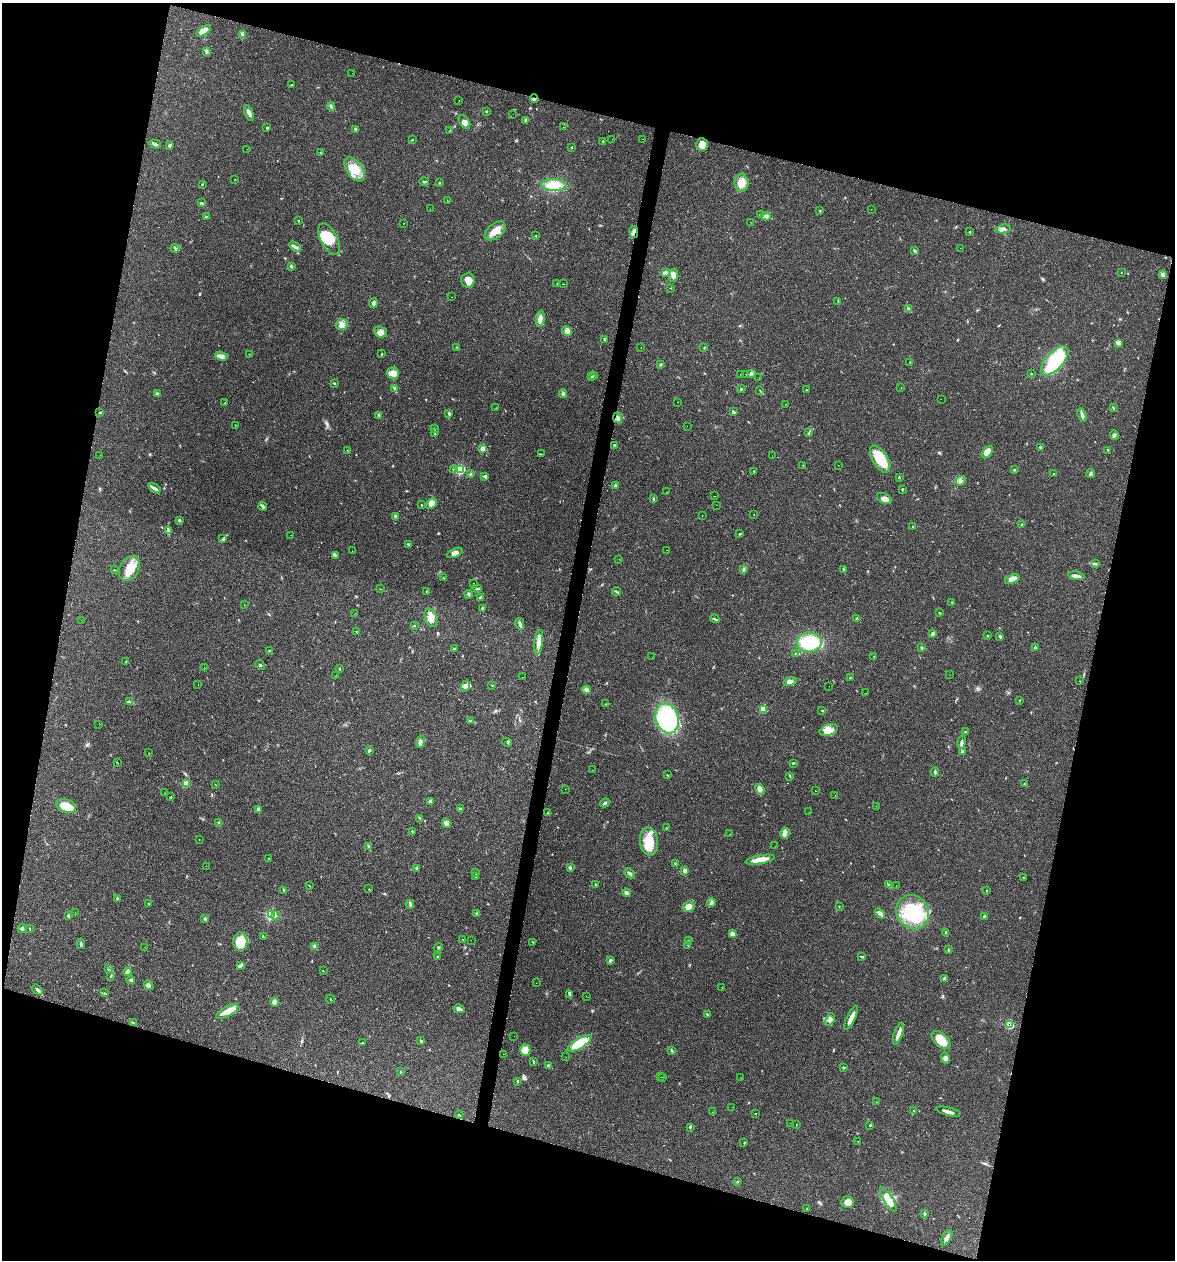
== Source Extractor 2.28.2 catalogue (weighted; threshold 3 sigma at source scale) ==
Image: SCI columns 241-4929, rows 1-5031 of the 5050 x 5031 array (HDU 1 of 3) = the unmasked area's bounding box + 8 px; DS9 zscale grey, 4 x 4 block average (1 PNG px = mean of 4 x 4 image px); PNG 1177 x 1262 px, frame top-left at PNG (2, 3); each listed source drawn as its Kron ellipse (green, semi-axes under 4 px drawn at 4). Shown black and unused: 31% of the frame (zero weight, under 2 of 3 exposures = <1% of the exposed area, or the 3 px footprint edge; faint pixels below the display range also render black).
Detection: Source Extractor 2.28.2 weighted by HDU 2 'WHT'. Background 0.106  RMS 0.0073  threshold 0.0328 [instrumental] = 3 sigma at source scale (4.5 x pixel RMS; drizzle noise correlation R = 1.50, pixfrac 1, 0.05/0.05 arcsec/px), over >= 5 px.
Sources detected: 432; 2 too faint to see at this stretch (4 x 4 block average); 1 inside a brighter object's white glare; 22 cosmic-ray / hot-pixel residue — neither listed nor drawn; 3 coinciding with a brighter row at this scale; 19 inside a brighter listed object's ellipse — not listed separately; the other 385 listed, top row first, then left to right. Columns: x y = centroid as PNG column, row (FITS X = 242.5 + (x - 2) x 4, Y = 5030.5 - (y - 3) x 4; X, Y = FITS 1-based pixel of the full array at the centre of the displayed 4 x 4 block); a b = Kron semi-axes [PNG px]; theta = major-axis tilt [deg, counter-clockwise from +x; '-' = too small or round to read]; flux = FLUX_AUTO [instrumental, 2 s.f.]
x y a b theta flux
203 31 8 3 31 48
242 34 3 2 - 5.2
206 51 2 2 - 2.4
352 73 2 2 - 0.66
291 85 2 2 - 1.8
534 99 4 3 - 7.1
459 100 2 2 - 1.6
331 106 4 3 - 8.4
486 111 2 2 - 3.9
249 113 8 3 -69 21
513 114 2 2 - 1.4
526 120 3 2 - 4.7
464 122 7 5 -55 20
563 127 2 2 - 1
267 128 3 2 - 3.5
356 129 3 2 - 4.3
450 131 2 2 - 3.2
413 139 2 2 - 1.1
612 139 2 2 - 0.59
643 139 2 2 - 1.4
603 141 3 2 - 2.7
155 144 6 2 -17 12
702 144 6 6 - 47
169 145 3 2 - 2.2
572 147 3 2 - 2.6
247 149 2 2 - 0.84
321 152 2 2 - 2
355 169 14 8 -54 65
235 179 2 2 - 1.4
424 181 5 2 - 5.8
439 183 2 2 - 3.2
742 183 9 7 -88 47
202 184 3 2 - 2.2
554 185 12 6 -2 81
447 201 3 2 - 1.7
202 203 3 2 - 3.9
430 209 2 2 - 0.55
871 209 2 2 - 1.7
820 211 2 2 - 3.1
760 214 2 2 - 2.9
766 216 5 4 - 12
206 217 2 2 - 3.4
298 221 2 2 - 2.6
751 222 2 2 - 1.7
403 223 2 2 - 1.8
1003 229 7 4 11 19
495 231 12 7 39 51
634 232 6 3 -83 13
969 232 2 2 - 2.2
536 236 2 2 - 2
329 239 17 8 -62 130
295 247 7 3 -36 12
960 248 2 2 - 1.6
175 249 5 2 - 5
915 251 3 2 - 6.5
291 266 3 2 - 3.8
666 272 4 3 - 7.6
1121 273 2 2 - 1.7
673 275 7 4 79 16
1163 275 4 3 - 26
468 280 7 6 - 34
557 283 2 2 - 1.3
563 284 2 2 - 2.5
671 288 2 2 - 1.3
451 297 2 2 - 0.69
838 302 2 2 - 1.4
373 303 5 3 - 8.2
908 309 4 2 - 5.3
540 319 8 3 81 27
342 324 6 5 - 19
567 331 5 4 - 23
380 332 6 5 - 20
605 339 3 2 - 5.9
1118 343 4 2 - 5.4
457 348 3 2 - 2
641 348 2 2 - 5.8
704 348 2 2 - 1.6
249 354 2 2 - 1.2
381 354 3 2 - 2.6
221 356 6 4 -25 15
1055 361 18 8 48 230
910 362 2 2 - 1.2
660 364 3 3 - 4.4
393 373 6 6 - 38
751 373 4 3 - 7
741 374 2 2 - 1.2
746 374 2 2 - 0.73
1031 374 2 2 - 1.8
591 376 3 2 - 3.1
594 376 2 2 - 2.6
759 378 2 2 - 0.97
334 383 2 2 - 4.1
901 387 2 2 - 1.6
394 388 4 2 - 5.4
741 389 4 2 - 4.1
760 390 2 2 - 2.1
806 390 2 2 - 4.4
157 394 3 3 - 7
563 394 4 3 - 6.6
941 399 2 2 - 0.49
677 402 2 2 - 1.7
225 403 2 2 - 1.2
785 404 2 2 - 6.1
1113 407 3 2 - 3.5
496 408 2 2 - 1.3
733 412 4 3 - 6.6
100 413 3 2 - 3.5
449 413 3 2 - 5.6
378 415 2 2 - 4.8
1082 415 7 3 -72 16
618 418 5 3 - 12
235 425 2 2 - 1.1
687 426 2 2 - 0.66
434 428 2 2 - 2.8
435 433 2 2 - 2.8
808 433 2 2 - 2.1
1114 435 5 2 - 6.9
614 445 3 2 - 3.4
1040 447 3 2 - 4.3
483 449 3 3 - 27
347 450 2 2 - 1.7
1108 450 3 2 - 3.3
987 452 7 4 51 56
542 454 2 2 - 2.5
100 455 2 2 - 5.6
772 456 2 2 - 1.4
880 459 15 7 -59 120
838 465 2 2 - 0.67
803 466 3 2 - 1.2
453 469 2 2 - 3.4
460 469 3 3 - 120
1014 470 3 2 - 3.7
753 471 2 2 - 1.4
470 474 3 2 - 3.1
1053 474 2 2 - 2
1091 474 4 3 - 8.1
485 477 3 3 - 7
899 477 3 2 - 2.3
960 481 5 4 - 16
615 485 4 3 - 5.8
154 488 7 3 -35 11
902 489 2 2 - 2.8
667 492 2 2 - 1.7
714 496 2 2 - 4.9
884 498 8 5 -25 23
653 499 3 2 - 3
431 503 6 4 40 26
421 505 2 2 - 1.9
716 505 2 2 - 0.6
263 506 4 3 - 13
702 515 2 2 - 1.5
753 515 2 2 - 26
395 516 3 2 - 5.1
180 520 3 3 - 4.5
1022 524 2 2 - 2.9
912 526 2 2 - 1.8
168 531 3 2 - 5.8
740 534 3 2 - 3.3
291 535 2 2 - 1.1
223 538 2 2 - 1.7
408 544 4 2 - 4.8
667 550 2 2 - 1.8
352 551 2 2 - 1.1
455 553 8 4 24 20
335 555 3 2 - 2.9
619 559 2 2 - 0.64
1096 563 2 2 - 1.7
129 568 13 9 61 63
743 569 2 2 - 2.3
114 570 2 2 - 1.7
844 570 3 2 - 2.4
1076 576 8 3 -9 18
443 578 2 2 - 2.1
1012 579 8 4 21 31
473 583 2 2 - 2.4
478 588 3 2 - 3.5
380 589 2 2 - 1.7
426 591 2 2 - 2
616 592 4 2 - 6.1
469 594 4 2 - 5.9
480 598 4 3 - 7.9
952 602 3 2 - 2.5
244 605 2 2 - 0.68
483 608 4 2 - 5.5
939 612 3 2 - 2.1
355 614 2 2 - 1.2
431 618 9 6 -70 36
715 619 5 2 - 5.1
857 619 3 2 - 3.6
81 620 2 2 - 1.1
520 624 6 2 -75 16
414 625 2 2 - 1.1
357 632 3 2 - 2.4
932 634 4 3 - 8
987 635 2 2 - 1.7
1000 636 3 3 - 8.1
539 642 12 4 83 30
809 642 12 10 1 190
921 647 3 2 - 4.1
1035 648 3 2 - 4.1
455 649 3 2 - 2.3
269 651 4 2 - 4.1
795 653 2 2 - 2.4
652 657 2 2 - 0.88
874 657 2 2 - 1.9
126 662 2 2 - 1.7
260 665 5 2 - 4.6
204 668 2 2 - 1.1
340 669 2 2 - 2.6
950 675 2 2 - 0.41
335 676 2 2 - 0.86
523 677 2 2 - 5.8
850 678 2 2 - 3
790 681 7 4 16 20
1079 681 2 2 - 1.1
198 685 2 2 - 12
492 685 2 2 - 2
466 686 5 4 - 16
829 686 2 2 - 0.74
586 690 4 3 - 11
865 693 2 2 - 1.5
1019 700 2 2 - 1.4
129 702 2 2 - 3.8
605 704 2 2 - 1.7
763 709 3 2 - 48
822 710 3 2 - 3.6
667 718 15 11 -73 480
471 721 3 2 - 3.1
99 724 2 2 - 0.76
829 730 9 5 18 34
965 732 4 2 - 4.3
421 742 6 4 71 12
507 742 5 3 - 5.2
961 742 6 3 83 10
369 750 4 2 - 5
962 751 3 3 - 5.8
149 753 2 2 - 0.7
117 763 2 2 - 1.4
793 763 3 2 - 3.2
592 770 2 2 - 7.3
935 772 4 2 - 6.9
667 775 2 2 - 2.5
790 776 3 2 - 3
186 784 4 3 - 28
215 784 2 2 - 1.3
1025 784 3 2 - 3.9
565 789 2 2 - 0.55
760 789 5 3 - 13
815 791 2 2 - 1.1
165 793 2 2 - 1.1
835 796 2 2 - 0.86
170 797 2 2 - 1.6
430 801 2 2 - 7.6
605 803 5 3 - 7
66 806 10 6 -19 66
876 806 2 2 - 0.53
258 809 4 3 - 9.2
460 809 4 3 - 7.4
548 812 2 2 - 1.9
809 812 2 2 - 0.75
420 818 4 2 - 4
219 823 3 3 - 5
446 823 5 4 - 15
666 828 2 2 - 1.7
412 831 2 2 - 3.7
785 833 5 4 - 18
730 834 2 2 - 0.6
199 839 2 2 - 0.95
649 841 14 9 -83 89
369 846 3 2 - 3.8
775 846 2 2 - 1
269 858 2 2 - 0.98
760 860 15 4 10 53
675 864 3 2 - 3.3
206 866 2 2 - 1.6
416 868 2 2 - 4.4
570 868 4 2 - 6.1
685 871 4 3 - 8.1
476 873 3 2 - 3.8
630 873 6 2 -43 11
475 876 2 2 - 3.1
1024 878 3 2 - 2.8
595 884 2 2 - 2.4
888 885 2 2 - 2.7
309 886 2 2 - 1.6
896 886 2 2 - 0.63
369 889 2 2 - 1.2
284 890 3 2 - 3.2
987 891 2 2 - 1.9
626 893 4 3 - 10
117 898 3 2 - 3.4
711 902 4 2 - 7.1
148 904 2 2 - 2.1
410 904 4 2 - 6.2
839 906 3 2 - 1.9
689 907 6 5 - 27
913 912 18 16 -57 270
75 913 2 2 - 1.1
476 913 3 2 - 3.8
880 913 6 3 -39 18
68 915 3 2 - 4.3
271 915 3 3 - 110
275 915 3 3 - 5.7
985 917 4 2 - 6
205 919 4 2 - 6.1
30 928 2 2 - 2
22 929 4 3 - 8
946 933 4 2 - 2.6
732 934 4 3 - 15
263 936 2 2 - 2.1
463 939 2 2 - 1.2
471 940 2 2 - 5.5
688 940 2 2 - 1.4
240 942 9 7 89 100
533 942 2 2 - 2.2
81 944 5 2 - 8
687 945 2 2 - 1.4
315 946 3 2 - 3
145 947 2 2 - 0.65
438 948 4 2 - 3.5
948 950 2 2 - 2.2
437 956 2 2 - 1.5
861 956 3 2 - 2.4
610 961 4 2 - 5
240 965 4 3 - 7.4
108 969 2 2 - 1.2
323 971 2 2 - 1.3
127 972 4 3 - 7
111 976 2 2 - 2.1
944 978 3 2 - 4.7
131 980 4 3 - 8.4
536 983 2 2 - 0.88
149 985 5 3 - 10
722 987 2 2 - 1.2
37 990 6 2 -38 8
104 993 3 2 - 2
569 995 4 3 - 6.4
587 997 2 2 - 2.1
330 999 4 2 - 2.4
274 1002 4 4 - 21
459 1009 6 3 -15 14
227 1011 12 5 30 42
707 1015 3 2 - 3.4
851 1018 13 3 64 35
830 1019 6 3 67 16
133 1023 4 2 - 4.5
1010 1025 3 3 - 74
898 1034 11 3 71 20
514 1036 2 2 - 15
941 1040 11 6 -41 85
421 1041 3 2 - 6.1
362 1043 3 2 - 2
580 1043 14 5 31 110
525 1050 5 5 - 37
672 1051 3 2 - 3.7
503 1054 2 2 - 3
566 1057 2 2 - 1.3
945 1058 5 3 - 11
533 1061 3 2 - 3.1
548 1065 3 2 - 5.6
843 1067 2 2 - 2.9
401 1072 3 2 - 2.7
661 1077 2 2 - 0.76
663 1077 2 2 - 4
741 1078 2 2 - 1.5
517 1081 3 2 - 3.2
877 1102 2 2 - 1.2
732 1107 2 2 - 0.83
913 1111 2 2 - 1.7
713 1112 2 2 - 1.4
948 1112 12 2 -14 18
756 1114 2 2 - 5
459 1115 4 2 - 2.1
790 1123 2 2 - 1
796 1125 2 2 - 4.6
870 1125 2 2 - 2.5
690 1127 3 2 - 3.6
858 1141 2 2 - 94
744 1143 2 2 - 2.4
737 1181 3 2 - 2.9
888 1199 14 4 -58 87
848 1202 6 6 - 26
807 1208 2 2 - 1.8
924 1214 2 2 - 1.8
947 1238 9 4 62 18
Overlapping masked pixels (flux is a lower limit): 3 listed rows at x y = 534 99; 634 232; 1010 1025
Diffuse or blended objects may show on this block-average render without a row.